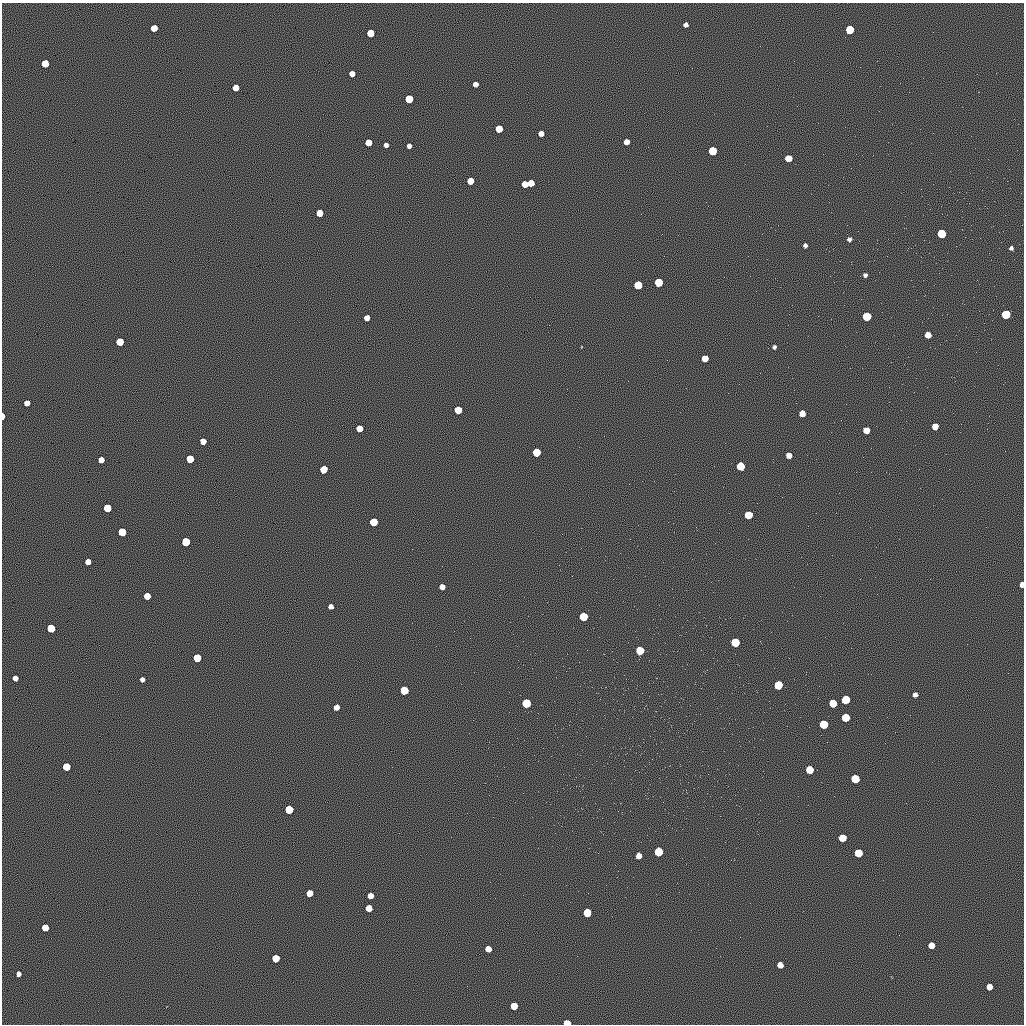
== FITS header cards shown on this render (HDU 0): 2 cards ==
NAXIS1  =                 1022 / length of data axis 1
NAXIS2  =                 1022 / length of data axis 2

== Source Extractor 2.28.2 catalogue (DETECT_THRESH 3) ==
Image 1022 x 1022 px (HDU 0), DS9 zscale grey, 1 PNG px = 1 image px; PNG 1026 x 1026 px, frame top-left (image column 1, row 1022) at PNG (2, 3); no overlay
Background 0.278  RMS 91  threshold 272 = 3 sigma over >= 5 px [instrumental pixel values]
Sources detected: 96; all 96 listed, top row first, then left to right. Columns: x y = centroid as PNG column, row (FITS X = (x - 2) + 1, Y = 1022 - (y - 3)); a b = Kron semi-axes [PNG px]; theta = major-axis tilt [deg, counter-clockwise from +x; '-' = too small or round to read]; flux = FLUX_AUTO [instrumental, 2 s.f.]
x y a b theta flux
686 25 4 4 - 22000
154 28 5 5 - 83000
850 30 6 5 - 190000
370 33 5 5 - 110000
45 63 5 5 - 110000
352 74 5 5 - 42000
475 84 5 4 - 30000
236 88 5 5 - 78000
409 99 5 5 - 150000
499 129 5 5 - 97000
541 133 5 5 - 36000
368 142 5 5 - 76000
626 142 5 5 - 38000
386 145 4 4 - 24000
409 146 4 4 - 25000
712 151 5 5 - 170000
788 158 5 5 - 69000
470 181 5 5 - 60000
531 183 5 5 - 61000
525 184 5 5 - 60000
320 213 5 5 - 76000
941 234 6 6 - 200000
849 239 5 4 - 16000
805 245 4 4 - 15000
1011 248 4 4 - 13000
865 275 4 4 - 14000
659 282 5 5 - 170000
638 285 5 5 - 150000
1006 314 6 6 - 190000
867 316 6 5 - 160000
367 318 5 5 - 41000
928 335 5 5 - 50000
120 342 5 5 - 130000
774 347 4 4 - 14000
705 358 5 5 - 63000
27 403 5 5 - 39000
458 410 5 5 - 130000
802 413 5 5 - 51000
3 416 5 3 - 45000
935 426 5 5 - 56000
359 428 5 5 - 77000
866 430 5 5 - 55000
203 441 5 5 - 55000
536 452 5 5 - 170000
789 455 5 5 - 39000
190 459 5 5 - 120000
101 460 5 5 - 48000
740 466 6 5 - 160000
324 469 5 5 - 130000
107 508 5 5 - 150000
748 515 5 5 - 140000
374 522 5 5 - 180000
122 532 5 5 - 160000
186 542 5 5 - 180000
88 562 5 5 - 40000
1022 585 5 4 - 32000
442 587 5 5 - 33000
147 596 5 5 - 73000
331 606 5 4 - 27000
583 617 6 5 - 160000
51 628 5 5 - 180000
735 642 6 6 - 200000
640 650 6 5 - 150000
197 658 5 5 - 150000
15 678 5 5 - 36000
142 679 4 4 - 27000
778 685 6 5 - 170000
404 690 5 5 - 160000
915 695 5 4 - 23000
846 700 6 5 - 190000
526 703 6 6 - 200000
833 703 5 5 - 130000
336 707 5 5 - 40000
845 717 6 5 - 140000
824 724 6 5 - 180000
66 767 5 5 - 140000
810 770 5 5 - 130000
855 779 6 5 - 200000
289 809 5 5 - 170000
842 838 5 5 - 120000
659 852 6 5 - 200000
858 853 5 5 - 180000
639 856 5 5 - 36000
309 893 5 5 - 75000
370 896 5 5 - 50000
369 908 5 5 - 76000
587 913 5 5 - 140000
45 927 5 5 - 92000
931 945 5 5 - 66000
488 949 5 5 - 56000
276 958 5 5 - 120000
780 965 5 5 - 52000
19 974 4 4 - 26000
989 987 5 5 - 66000
514 1006 5 5 - 99000
567 1023 5 4 - 89000
At the frame edge (FLAGS 8, measured only in part): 3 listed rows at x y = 3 416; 1022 585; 567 1023